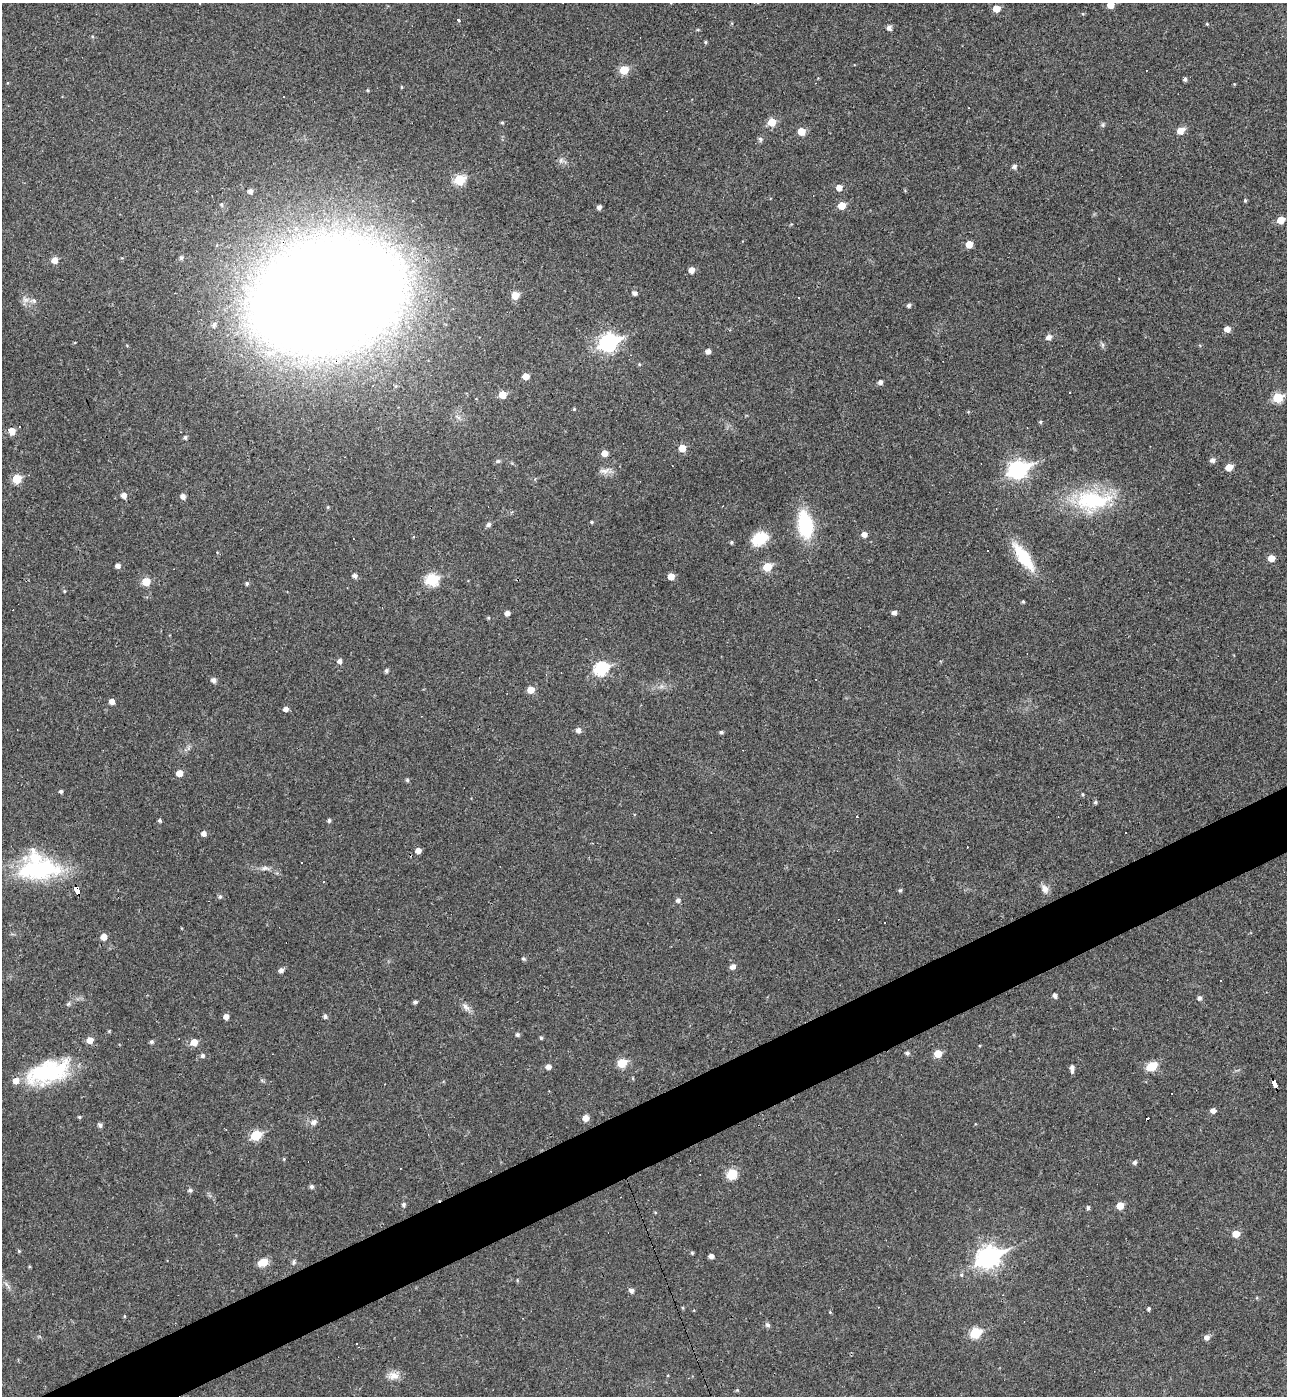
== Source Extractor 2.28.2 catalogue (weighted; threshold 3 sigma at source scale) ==
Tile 7 of 4 x 4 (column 3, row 2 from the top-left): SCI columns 2718-4002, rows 2791-4184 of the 5565 x 5579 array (HDU 1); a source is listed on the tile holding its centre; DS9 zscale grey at full resolution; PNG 1289 x 1398 px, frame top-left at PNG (2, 3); no overlay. Shown black and unused: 4% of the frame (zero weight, under 3 of 4 exposures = <1% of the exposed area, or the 3 px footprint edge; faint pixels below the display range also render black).
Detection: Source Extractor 2.28.2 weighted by HDU 2 'WHT'; one run over the whole footprint, this tile lists its part. Background 0.018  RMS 0.0039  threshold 0.0176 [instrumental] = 3 sigma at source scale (4.5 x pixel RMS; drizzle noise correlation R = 1.50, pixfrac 1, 0.05/0.05 arcsec/px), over >= 5 px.
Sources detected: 193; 16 cosmic-ray / hot-pixel residue — not listed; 3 inside a brighter listed object's ellipse — not listed separately; the other 174 listed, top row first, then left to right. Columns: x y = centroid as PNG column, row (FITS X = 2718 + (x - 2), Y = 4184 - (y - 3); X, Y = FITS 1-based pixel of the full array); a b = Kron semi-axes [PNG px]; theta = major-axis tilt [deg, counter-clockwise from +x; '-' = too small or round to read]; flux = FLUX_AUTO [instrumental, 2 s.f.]
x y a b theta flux
1110 5 5 5 - 4.8
996 9 5 5 - 5.2
458 19 3 3 - 20
1207 24 4 3 - 0.36
889 28 5 4 - 2
92 37 5 4 - 0.45
705 42 4 4 - 0.5
624 70 6 5 - 11
1185 79 4 4 - 0.87
1234 84 4 4 - 0.31
401 87 5 3 - 0.33
368 90 4 4 - 0.42
284 96 3 2 - 0.32
772 122 6 5 - 8
502 123 4 3 - 0.54
1103 125 8 4 82 0.61
801 131 5 5 - 6.5
1181 131 7 5 36 4.3
760 139 6 6 - 0.87
561 160 6 6 - 1.1
1014 166 5 5 - 1.3
459 180 6 6 - 19
839 188 6 5 - 2.6
250 191 5 5 - 1.4
1245 200 5 4 - 0.51
221 204 6 5 - 0.69
842 206 5 5 - 6.7
599 207 5 4 - 1.5
1281 220 5 5 - 6.2
969 244 5 5 - 5.3
181 258 5 5 - 0.91
54 260 5 5 - 3.6
691 270 5 5 - 2.9
634 293 5 4 - 1.5
515 295 5 5 - 7.1
327 296 88 59 17 2000
798 297 3 3 - 7
25 300 10 8 -9 2
909 305 4 4 - 1
214 325 8 5 70 0.85
1227 329 5 5 - 2.8
1049 337 5 5 - 2
608 343 9 7 28 130
1102 345 7 4 -90 0.72
708 351 5 5 - 1.9
639 364 4 4 - 0.46
525 376 5 5 - 3.6
880 382 5 4 - 1.4
1070 392 3 2 - 0.4
502 395 5 5 - 6.6
1277 398 6 5 - 16
574 409 4 3 - 0.4
968 412 5 3 - 0.35
1040 422 5 4 - 0.5
11 431 5 5 - 5.2
185 437 5 4 - 0.87
682 448 5 5 - 6.2
604 453 5 5 - 3.4
1213 460 6 5 - 1.5
498 461 6 5 - 0.66
1229 467 5 5 - 5.9
1018 470 9 7 24 130
604 471 16 7 9 2.3
17 479 6 5 - 12
124 495 6 5 - 2.4
183 496 5 5 - 1.8
1092 500 49 28 3 32
328 507 4 4 - 0.41
591 522 4 3 - 0.45
805 524 26 14 -81 27
489 525 6 5 - 1
864 534 5 5 - 2.4
759 538 16 11 29 13
731 542 5 4 - 0.54
1023 557 38 12 -55 16
1271 558 5 5 - 4.3
118 566 5 4 - 1.7
767 567 6 5 - 11
354 576 5 5 - 1.4
671 576 5 5 - 4.1
432 580 7 6 - 31
146 582 5 5 - 8.8
247 583 5 5 - 0.67
64 591 4 3 - 0.42
1023 601 5 4 - 0.49
507 613 5 4 - 2
894 613 4 4 - 1.6
488 618 5 3 - 0.36
339 661 5 5 - 1.4
601 669 7 6 - 47
386 670 5 4 - 0.87
213 680 5 5 - 1.7
531 690 6 5 - 4.3
112 701 5 4 - 2.5
286 709 5 5 - 1.9
578 730 5 5 - 1.8
721 732 4 4 - 0.85
179 773 5 5 - 4
407 780 5 5 - 0.62
61 791 4 4 - 0.84
1083 795 4 4 - 0.57
1095 802 5 4 - 0.75
159 821 5 4 - 0.73
329 821 4 4 - 0.79
204 833 5 5 - 1.8
1125 833 3 3 - 0.61
418 851 5 5 - 2.3
265 868 12 6 -6 1.6
38 869 50 22 4 44
323 882 3 3 - 0.71
1045 889 12 8 -56 2.2
77 890 8 4 -71 150
900 890 5 4 - 0.65
220 897 5 5 - 0.78
678 900 5 5 - 1.2
104 937 5 5 - 4
523 959 5 5 - 0.66
732 967 6 5 - 2
281 970 5 5 - 1.5
1221 981 3 3 - 2.3
1055 996 5 4 - 1.4
1199 998 5 5 - 1.2
415 1002 5 4 - 0.85
68 1004 6 5 - 0.66
465 1007 13 5 -58 1.8
325 1016 5 5 - 1.1
226 1017 5 5 - 2.2
517 1035 5 5 - 0.97
541 1038 4 3 - 0.61
90 1040 6 6 - 3.9
151 1042 5 5 - 0.85
194 1042 6 6 - 4.6
907 1053 5 5 - 0.94
938 1054 5 5 - 7.4
202 1056 4 4 - 1.1
622 1063 6 5 - 13
1152 1066 13 9 34 5.7
548 1067 5 5 - 1.9
1072 1068 8 4 90 1.7
48 1072 52 25 18 35
1275 1084 8 4 -71 65
1213 1111 5 5 - 2.1
79 1117 5 4 - 0.54
585 1118 6 5 - 3.2
314 1122 7 6 - 1.9
100 1125 5 5 - 1.2
256 1135 6 5 - 21
1134 1162 5 5 - 1
732 1174 12 10 64 6
311 1186 5 5 - 1
190 1190 5 5 - 0.88
403 1205 5 5 - 0.89
1120 1206 5 5 - 5.8
1088 1208 5 4 - 0.78
1236 1234 5 5 - 5.9
19 1251 5 4 - 0.44
692 1253 4 4 - 0.5
711 1256 4 4 - 1.7
988 1257 10 8 25 210
263 1262 12 8 24 4.1
294 1262 8 5 89 0.82
961 1275 5 5 - 0.55
517 1280 5 3 - 0.35
7 1285 15 3 -55 1.2
631 1290 6 5 - 1.5
683 1308 5 3 - 0.4
1149 1309 4 4 - 0.68
830 1312 4 4 - 0.33
124 1316 5 3 - 0.37
767 1325 7 6 - 0.95
975 1333 6 6 - 23
1207 1337 6 6 - 1.8
393 1376 15 11 -15 3.3
737 1390 4 4 - 0.42
Overlapping masked pixels (flux is a lower limit): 3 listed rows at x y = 327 296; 77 890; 1275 1084
Isophote crosses this tile's border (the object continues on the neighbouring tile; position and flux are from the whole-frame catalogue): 1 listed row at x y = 1110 5